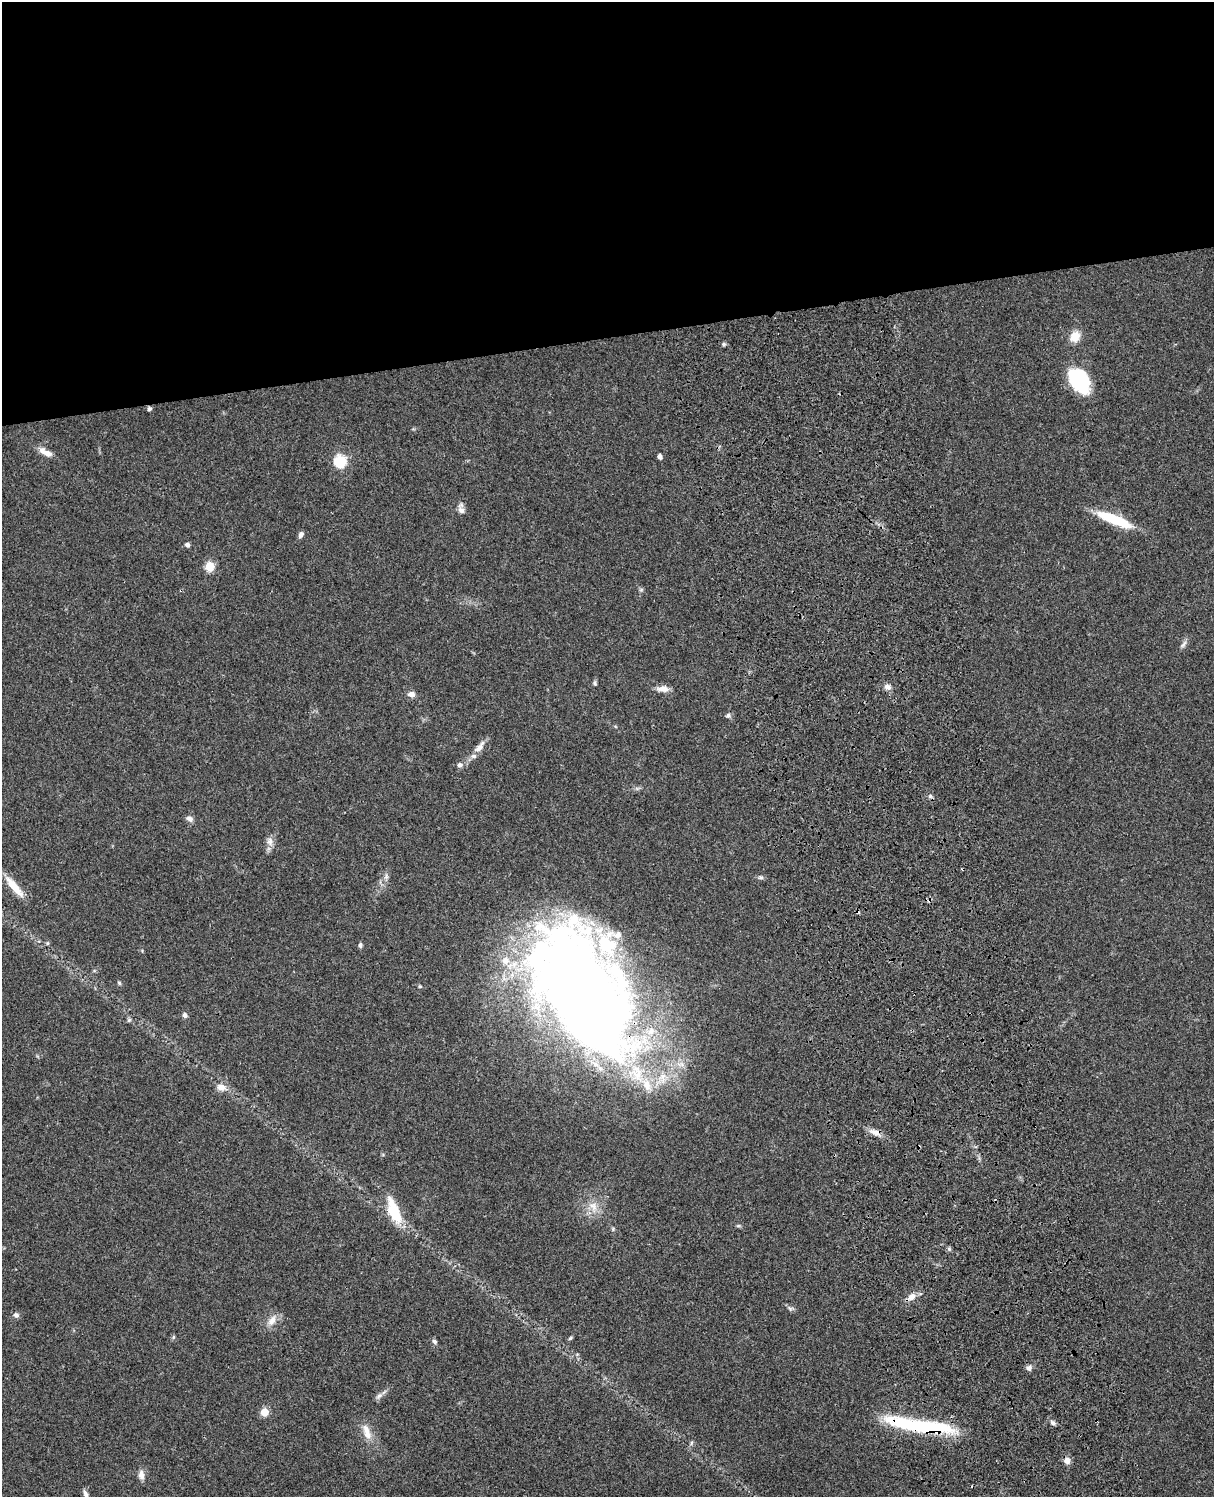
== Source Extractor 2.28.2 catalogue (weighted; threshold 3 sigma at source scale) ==
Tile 2 of 4 x 3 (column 2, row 1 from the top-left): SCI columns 1334-2545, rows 3269-4763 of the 5088 x 4927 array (HDU 1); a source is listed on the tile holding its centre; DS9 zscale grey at full resolution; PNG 1216 x 1499 px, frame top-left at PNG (2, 2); no overlay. Shown black and unused: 23% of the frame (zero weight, under 3 of 4 exposures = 6% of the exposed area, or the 3 px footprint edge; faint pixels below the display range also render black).
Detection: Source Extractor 2.28.2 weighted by HDU 2 'WHT'; one run over the whole footprint, this tile lists its part. Background 0.0962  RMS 0.0063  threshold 0.0282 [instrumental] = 3 sigma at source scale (4.5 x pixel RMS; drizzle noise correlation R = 1.50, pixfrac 1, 0.05/0.05 arcsec/px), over >= 5 px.
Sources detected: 65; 1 cosmic-ray / hot-pixel residue — not listed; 7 inside a brighter listed object's ellipse — not listed separately; the other 57 listed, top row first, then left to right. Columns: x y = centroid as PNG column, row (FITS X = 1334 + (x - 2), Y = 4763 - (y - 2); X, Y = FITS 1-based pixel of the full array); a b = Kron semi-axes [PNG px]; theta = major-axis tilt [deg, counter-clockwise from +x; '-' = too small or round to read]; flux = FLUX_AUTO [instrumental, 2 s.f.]
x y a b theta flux
1075 337 14 11 57 7.9
724 344 6 5 - 1.1
1079 380 21 14 -56 63
149 409 5 5 - 1.2
46 452 17 7 -27 5.6
660 456 5 4 - 2.4
340 461 6 6 - 64
461 510 11 8 -50 3
1114 519 40 10 -22 26
301 534 7 5 61 2.2
187 545 5 5 - 1.7
210 566 5 5 - 28
641 590 6 6 - 1
1184 644 13 4 56 2
595 683 6 5 - 1.1
888 687 9 7 -30 2.9
663 689 15 8 -1 4.4
411 694 9 6 1 2.9
728 716 6 6 - 1.4
479 747 22 8 50 5.3
460 765 7 6 - 2
930 796 6 5 - 1.2
190 819 9 7 -30 2.4
270 841 11 9 86 3.7
386 877 8 6 70 1.9
761 877 8 5 -2 1.3
14 887 31 8 -49 11
47 943 5 5 - 0.85
360 945 6 5 - 1.4
94 971 6 4 19 0.75
119 983 6 5 - 0.81
420 986 5 3 - 0.62
584 993 130 67 -58 950
185 1015 7 6 - 1.7
129 1020 7 4 45 0.93
221 1087 11 9 -19 5.3
875 1132 17 8 -16 4.5
593 1206 14 10 -52 6.3
394 1211 33 13 -68 21
738 1226 6 4 18 0.81
911 1297 13 8 42 4.3
790 1308 8 6 -13 1.5
16 1315 8 7 - 2
272 1320 16 9 61 5.6
173 1337 6 4 88 0.85
570 1338 6 4 44 0.86
434 1341 7 6 - 1.3
1029 1368 7 7 - 2.3
379 1396 11 6 45 2.3
265 1412 5 5 - 16
1053 1423 8 5 -29 1.7
920 1426 70 11 -8 70
366 1430 18 10 -66 6.4
691 1443 7 4 71 0.97
1067 1460 7 7 - 4
141 1475 14 8 -86 3.5
85 1494 9 5 -69 2.1
Overlapping masked pixels (flux is a lower limit): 3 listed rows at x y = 584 993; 875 1132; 920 1426